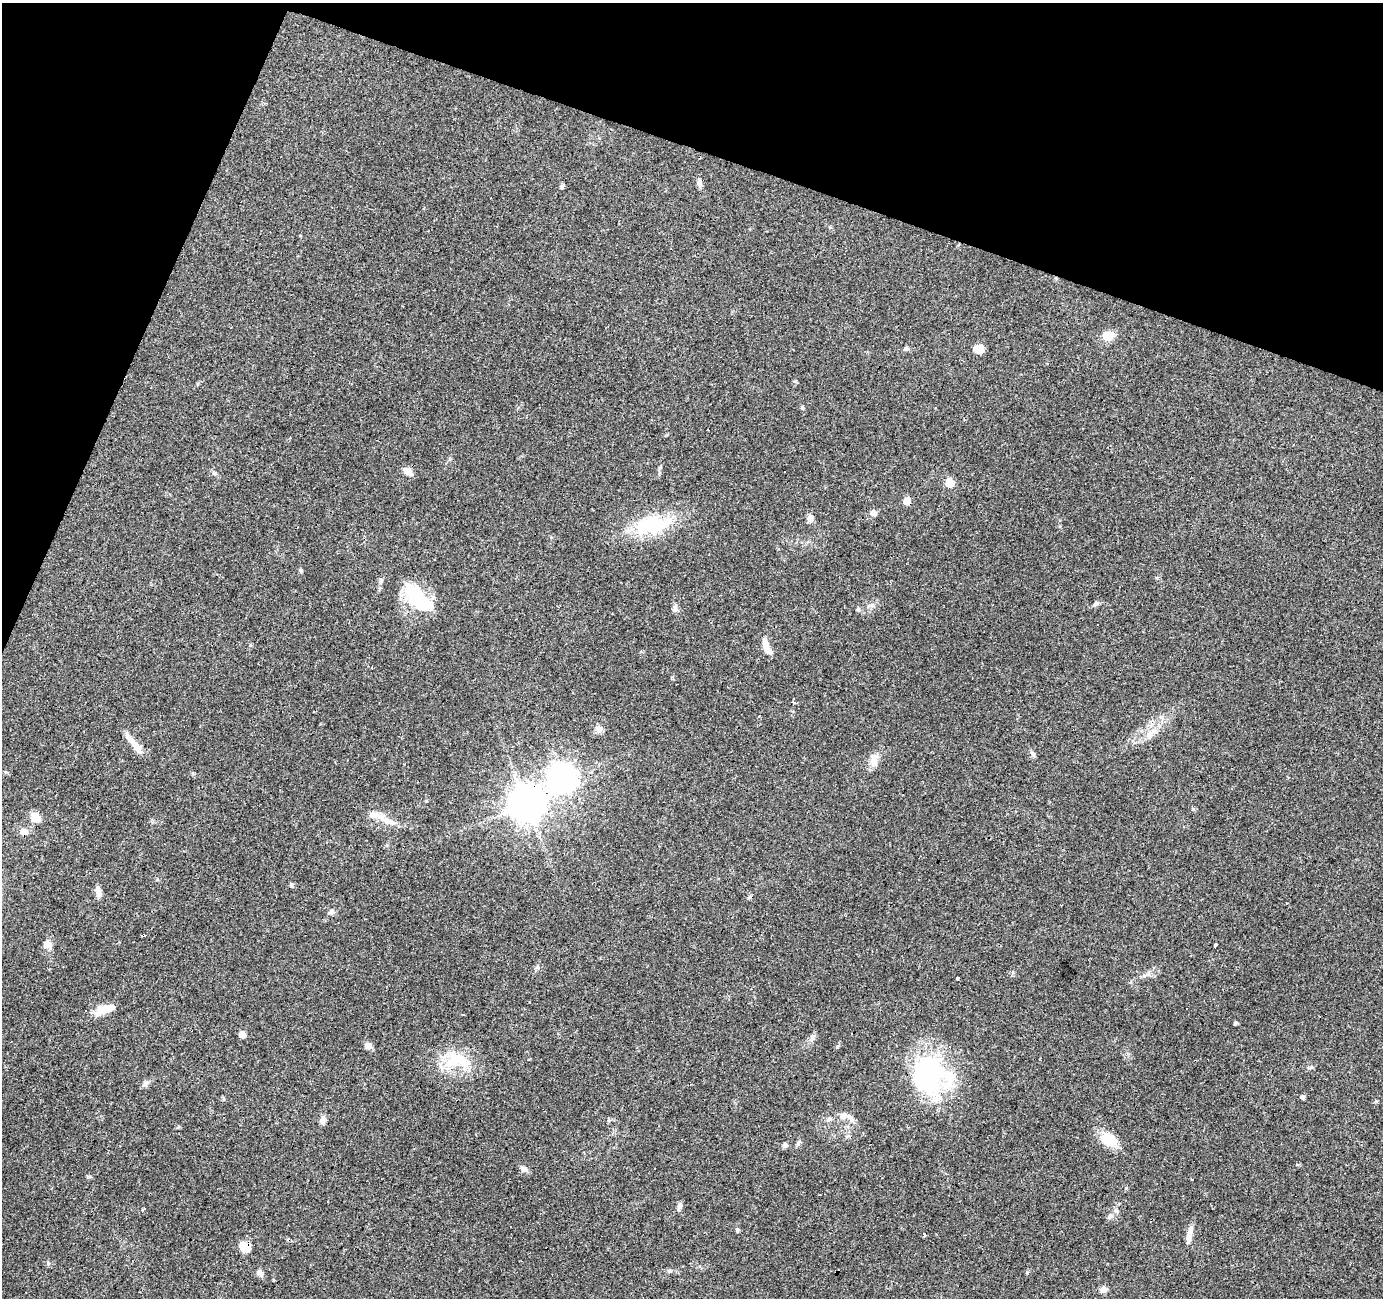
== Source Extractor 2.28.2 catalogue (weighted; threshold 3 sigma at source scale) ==
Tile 2 of 4 x 4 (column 2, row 1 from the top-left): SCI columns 1382-2762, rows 4097-5392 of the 5528 x 5664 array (HDU 1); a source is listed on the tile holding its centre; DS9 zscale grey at full resolution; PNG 1385 x 1300 px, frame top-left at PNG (2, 3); no overlay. Shown black and unused: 17% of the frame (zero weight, under 3 of 4 exposures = <1% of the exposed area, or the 3 px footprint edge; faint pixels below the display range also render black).
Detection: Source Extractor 2.28.2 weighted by HDU 2 'WHT'; one run over the whole footprint, this tile lists its part. Background 0.0703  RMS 0.0053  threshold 0.0239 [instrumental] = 3 sigma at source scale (4.5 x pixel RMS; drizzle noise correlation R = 1.50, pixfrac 1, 0.0396/0.0396 arcsec/px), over >= 5 px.
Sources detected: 89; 2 inside a brighter object's white glare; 12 cosmic-ray / hot-pixel residue — not listed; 7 inside a brighter listed object's ellipse — not listed separately; the other 68 listed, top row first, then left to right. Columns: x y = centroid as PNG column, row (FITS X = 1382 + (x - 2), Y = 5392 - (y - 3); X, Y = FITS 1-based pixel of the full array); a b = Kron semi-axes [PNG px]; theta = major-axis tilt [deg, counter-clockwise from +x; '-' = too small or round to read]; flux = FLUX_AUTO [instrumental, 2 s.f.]
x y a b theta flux
699 183 11 5 -86 1.6
562 187 6 5 - 0.81
1108 336 11 9 27 7.5
906 349 7 6 - 1.2
978 349 11 7 -6 6.2
1047 363 3 2 - 0.7
802 407 6 3 -72 0.65
408 471 11 7 -33 3.9
785 472 3 2 - 0.62
215 473 6 4 -3 0.85
949 483 6 6 - 15
907 501 6 5 - 6.8
873 513 8 7 - 1.9
810 518 9 7 -87 2.5
653 525 53 20 9 32
300 570 6 4 -72 0.77
381 581 7 5 -77 1.1
1095 604 8 6 21 1.4
421 606 32 20 -8 17
675 608 11 6 -79 1.8
858 609 6 5 - 0.87
1098 624 2 2 - 0.41
769 651 15 8 -41 3.8
792 702 3 3 - 89
599 729 9 9 - 2.1
1150 735 11 7 74 3.1
137 747 20 9 -49 5.4
1033 753 9 5 -45 1.2
874 760 18 10 85 4.5
562 778 12 10 6 490
527 804 11 10 - 1100
36 817 13 10 -35 4.9
387 821 20 8 -23 5.9
24 831 12 8 -2 3
291 885 6 5 - 0.77
99 893 12 7 -78 3.1
749 897 7 4 45 0.83
331 911 7 6 - 1.7
48 944 8 8 - 4.3
1215 945 3 3 - 6.6
957 978 3 3 - 0.85
105 1009 22 9 17 8.1
1235 1023 6 4 46 0.6
242 1034 8 6 -8 2.5
813 1038 10 5 68 1.8
368 1045 10 8 -74 2.2
456 1060 36 21 4 21
1310 1067 8 3 19 0.87
929 1074 49 41 -88 69
145 1084 10 6 39 1.9
1302 1097 6 5 - 0.97
844 1115 10 9 - 3
829 1119 7 5 45 1.1
323 1120 12 6 72 2.1
1109 1140 22 14 -29 11
798 1143 9 4 45 1.1
785 1145 6 6 - 1.5
523 1169 11 6 -27 1.9
1192 1179 3 2 - 0.42
679 1207 8 5 45 1.3
143 1209 4 3 - 1.9
1116 1211 6 6 - 1.2
1110 1216 7 6 - 1.3
737 1230 6 5 - 0.71
1189 1236 17 6 83 4
244 1247 13 9 -37 7.6
260 1273 10 7 -43 2.2
1103 1289 7 6 - 3.6
Overlapping masked pixels (flux is a lower limit): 3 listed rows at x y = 907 501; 527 804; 244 1247
Unlisted compact peaks at least as high as the median listed source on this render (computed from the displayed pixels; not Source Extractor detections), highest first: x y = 48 1263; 670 1271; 1126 1188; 1193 809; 1027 1273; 426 801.